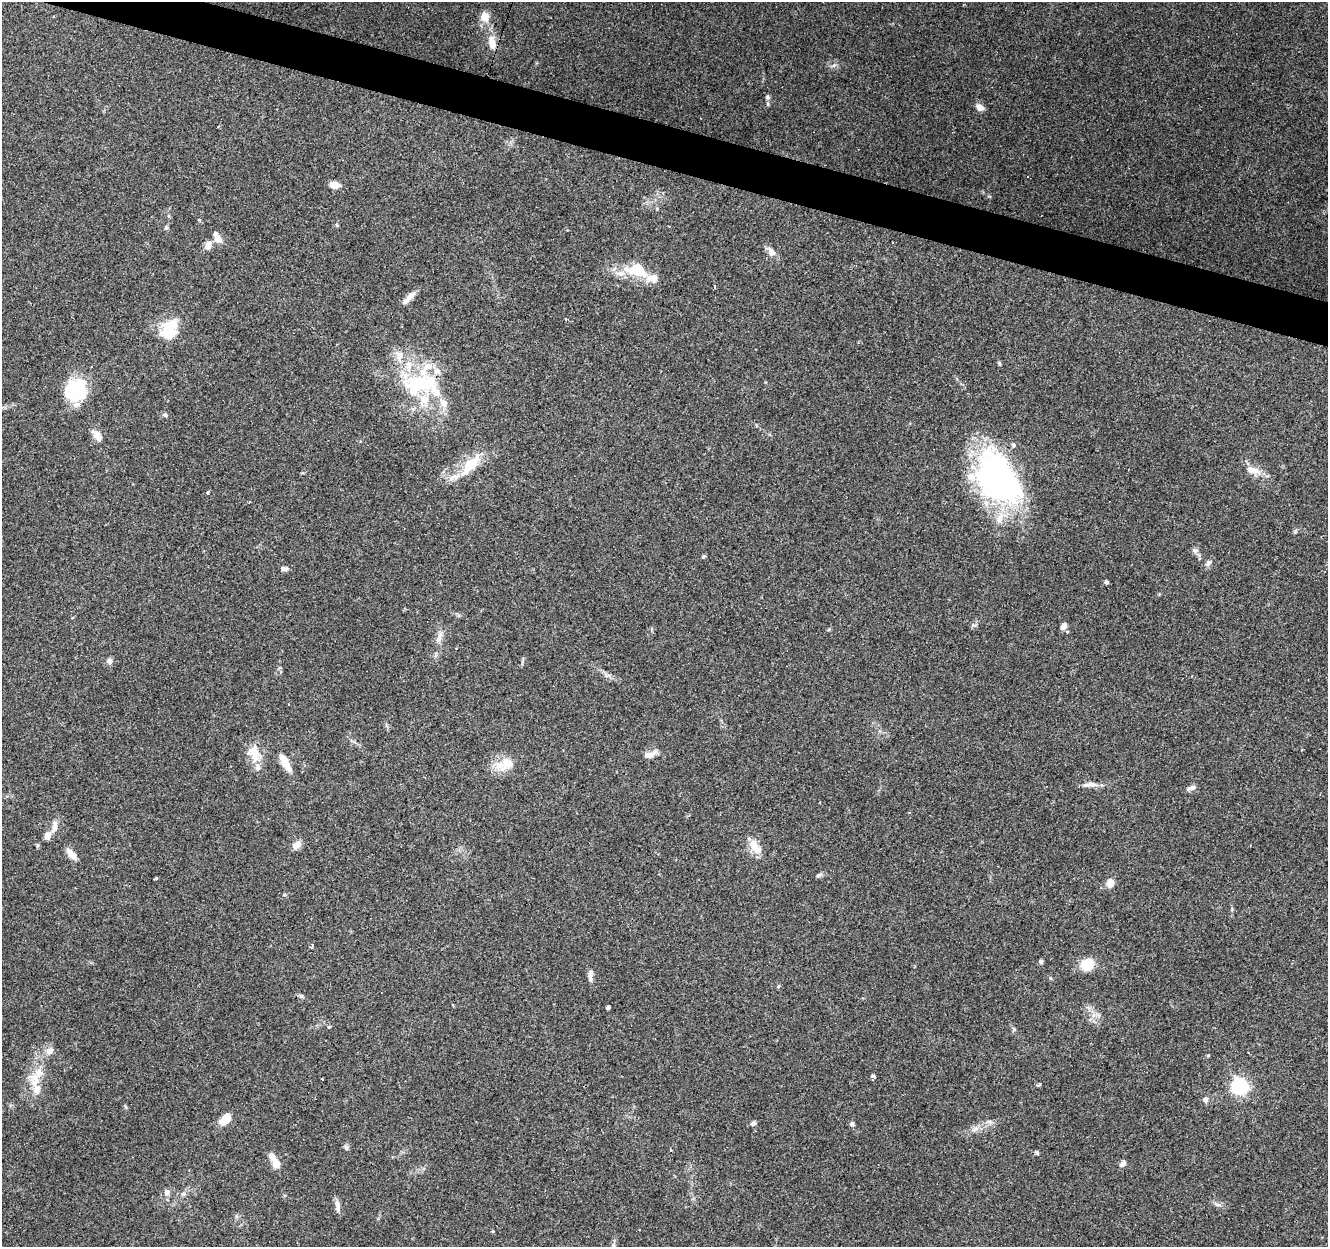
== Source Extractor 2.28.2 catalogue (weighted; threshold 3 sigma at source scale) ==
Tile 11 of 4 x 4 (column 3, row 3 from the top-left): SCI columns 2651-3976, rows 1459-2703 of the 5306 x 5470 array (HDU 1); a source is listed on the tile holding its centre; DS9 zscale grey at full resolution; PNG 1330 x 1249 px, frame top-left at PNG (2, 2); no overlay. Shown black and unused: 3% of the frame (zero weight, under 3 of 4 exposures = <1% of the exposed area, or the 3 px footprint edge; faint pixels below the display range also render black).
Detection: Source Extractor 2.28.2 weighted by HDU 2 'WHT'; one run over the whole footprint, this tile lists its part. Background 0.085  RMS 0.0048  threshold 0.0215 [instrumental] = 3 sigma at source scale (4.5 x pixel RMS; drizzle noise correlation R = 1.50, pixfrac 1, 0.0396/0.0396 arcsec/px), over >= 5 px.
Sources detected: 106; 2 inside a brighter object's white glare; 4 cosmic-ray / hot-pixel residue — not listed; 19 inside a brighter listed object's ellipse — not listed separately; the other 81 listed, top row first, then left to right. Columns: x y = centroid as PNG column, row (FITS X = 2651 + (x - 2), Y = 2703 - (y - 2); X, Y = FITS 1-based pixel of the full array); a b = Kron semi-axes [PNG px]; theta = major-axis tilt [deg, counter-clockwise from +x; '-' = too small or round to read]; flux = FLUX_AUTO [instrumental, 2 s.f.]
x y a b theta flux
485 16 9 8 - 6
492 43 20 9 -80 6
767 97 6 5 - 0.86
768 104 6 4 -72 0.6
980 107 10 7 -31 2.9
218 126 4 2 - 0.41
1028 176 3 2 - 0.28
334 185 9 6 -6 4.8
337 225 5 4 - 0.54
166 228 5 5 - 0.84
218 240 12 9 -1 3.1
893 242 2 2 - 0.47
208 245 7 6 - 5
771 252 13 8 -56 3.3
636 270 30 17 -15 17
411 296 15 8 46 3
169 329 21 15 61 18
400 356 18 9 83 5.1
999 363 6 4 -46 0.59
420 384 47 25 2 41
76 389 28 22 51 27
165 415 6 5 - 0.92
97 435 16 8 -50 4.1
470 465 31 13 49 14
1253 470 22 9 -10 5.4
996 479 60 37 -62 130
208 492 3 3 - 1.4
249 502 3 3 - 1.2
1195 551 10 7 -14 1.5
704 556 5 4 - 0.71
1208 563 9 7 46 1.5
285 569 8 5 -10 1.5
1106 582 4 4 - 1.1
1063 626 7 5 54 2.7
439 637 20 6 70 3.1
457 649 3 3 - 1.1
109 661 7 7 - 1.9
289 704 3 2 - 0.63
650 754 20 7 19 3.4
254 755 21 15 -49 7.6
285 762 21 8 -61 6.9
507 763 21 17 51 8.2
1092 785 13 7 -9 2.7
1191 788 13 5 22 1.7
54 827 18 7 78 3.5
296 845 12 8 41 3.1
753 845 15 11 -62 5.7
71 854 15 7 -46 4.1
818 875 7 5 22 0.97
156 878 4 3 - 0.78
1111 883 8 7 - 4.6
312 946 5 3 - 1.4
1041 962 6 5 - 0.93
1087 965 14 11 36 11
590 973 10 6 61 1.8
778 986 5 4 - 0.64
608 1007 4 3 - 1.1
1014 1029 6 4 -89 0.75
50 1051 10 9 - 2.7
1208 1055 5 3 - 0.48
874 1076 3 3 - 69
35 1079 22 15 -87 9.4
322 1079 3 2 - 0.51
1039 1085 8 2 21 0.52
1239 1086 7 6 - 130
1205 1100 7 7 - 1.5
225 1119 14 8 38 7.4
753 1123 6 5 - 1.2
852 1124 6 6 - 1.3
975 1129 10 5 27 2
346 1147 8 5 -46 1.1
671 1151 3 3 - 1.1
1037 1153 4 4 - 1.1
272 1156 10 7 -70 2.4
276 1164 8 6 -65 6.7
1123 1164 7 6 - 2
167 1192 8 8 - 2.1
183 1194 7 4 1 0.94
1217 1205 9 4 -9 1.2
337 1206 16 6 -80 2.5
613 1246 9 6 80 1.3
Isophote crosses this tile's border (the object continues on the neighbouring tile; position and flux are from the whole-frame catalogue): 1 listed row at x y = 613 1246
Unlisted compact peaks at least as high as the median listed source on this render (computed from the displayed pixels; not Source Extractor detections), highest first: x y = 834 65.